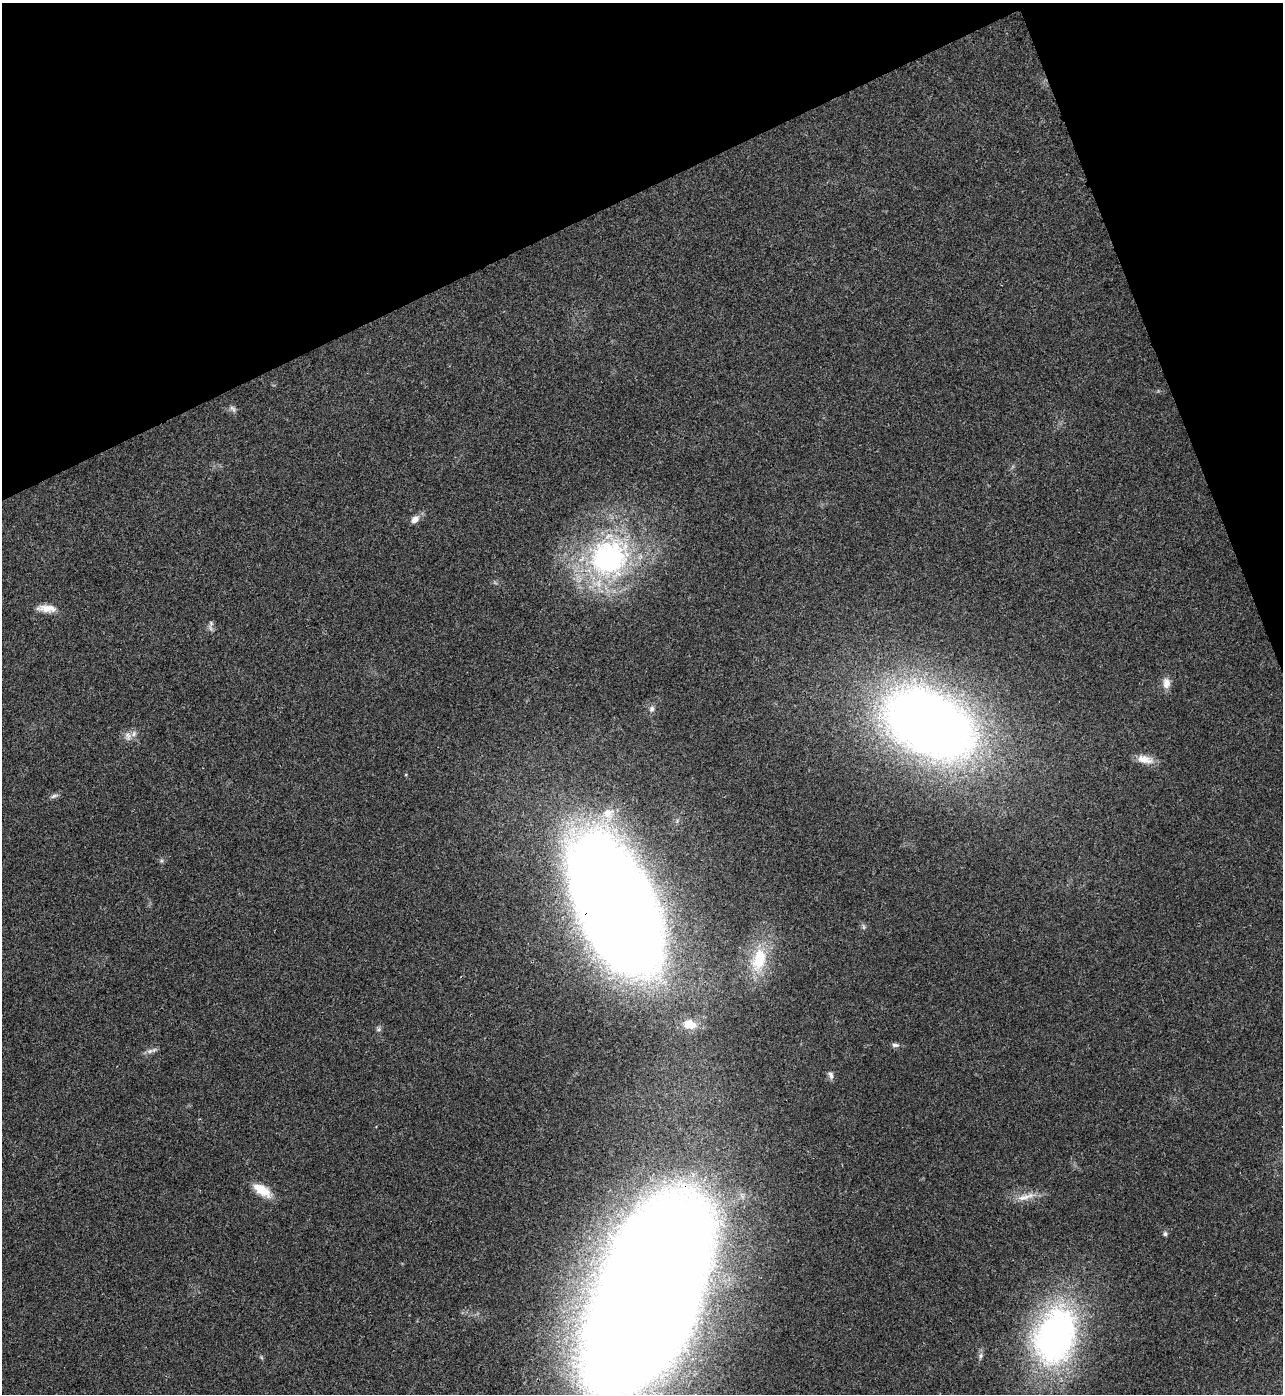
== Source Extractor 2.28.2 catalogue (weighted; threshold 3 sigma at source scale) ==
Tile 3 of 4 x 4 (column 3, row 1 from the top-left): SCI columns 2847-4127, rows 4178-5569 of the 5563 x 5574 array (HDU 1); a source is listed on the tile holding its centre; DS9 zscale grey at full resolution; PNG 1285 x 1396 px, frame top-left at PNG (2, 3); no overlay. Shown black and unused: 19% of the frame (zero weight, under 3 of 4 exposures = <1% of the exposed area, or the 3 px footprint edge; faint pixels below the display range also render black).
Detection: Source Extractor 2.28.2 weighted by HDU 2 'WHT'; one run over the whole footprint, this tile lists its part. Background 0.0211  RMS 0.0042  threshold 0.0189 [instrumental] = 3 sigma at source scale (4.5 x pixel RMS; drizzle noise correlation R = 1.50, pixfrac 1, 0.05/0.05 arcsec/px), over >= 5 px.
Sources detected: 25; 1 inside a brighter listed object's ellipse — not listed separately; the other 24 listed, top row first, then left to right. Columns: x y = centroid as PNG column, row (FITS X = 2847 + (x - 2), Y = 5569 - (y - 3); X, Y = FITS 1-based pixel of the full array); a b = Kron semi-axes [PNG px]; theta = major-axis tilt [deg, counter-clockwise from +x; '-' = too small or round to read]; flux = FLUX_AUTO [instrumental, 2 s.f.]
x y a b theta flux
233 409 11 5 -48 1.1
415 519 11 8 38 2.6
609 558 55 49 33 91
46 608 25 8 -3 4.6
211 623 7 4 -47 0.74
1166 683 14 10 87 3.3
652 709 8 7 - 1.4
930 724 72 45 -27 480
128 736 12 8 -71 2.2
1144 759 21 10 -14 5
54 796 10 5 25 1.1
608 813 15 11 29 6.4
618 907 99 47 -66 1500
759 959 34 18 75 17
690 1024 17 12 -15 6.1
379 1029 7 4 71 0.78
895 1045 10 5 -1 1.2
150 1051 9 5 25 1.4
831 1075 11 6 -70 1.5
262 1190 24 11 -32 7.7
1025 1197 28 7 17 4.8
1165 1234 6 6 - 0.88
648 1299 158 67 69 2100
1055 1336 75 50 71 130
Overlapping masked pixels (flux is a lower limit): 2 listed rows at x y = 618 907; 648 1299
Isophote crosses this tile's border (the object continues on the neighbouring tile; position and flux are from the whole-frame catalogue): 1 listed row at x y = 648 1299